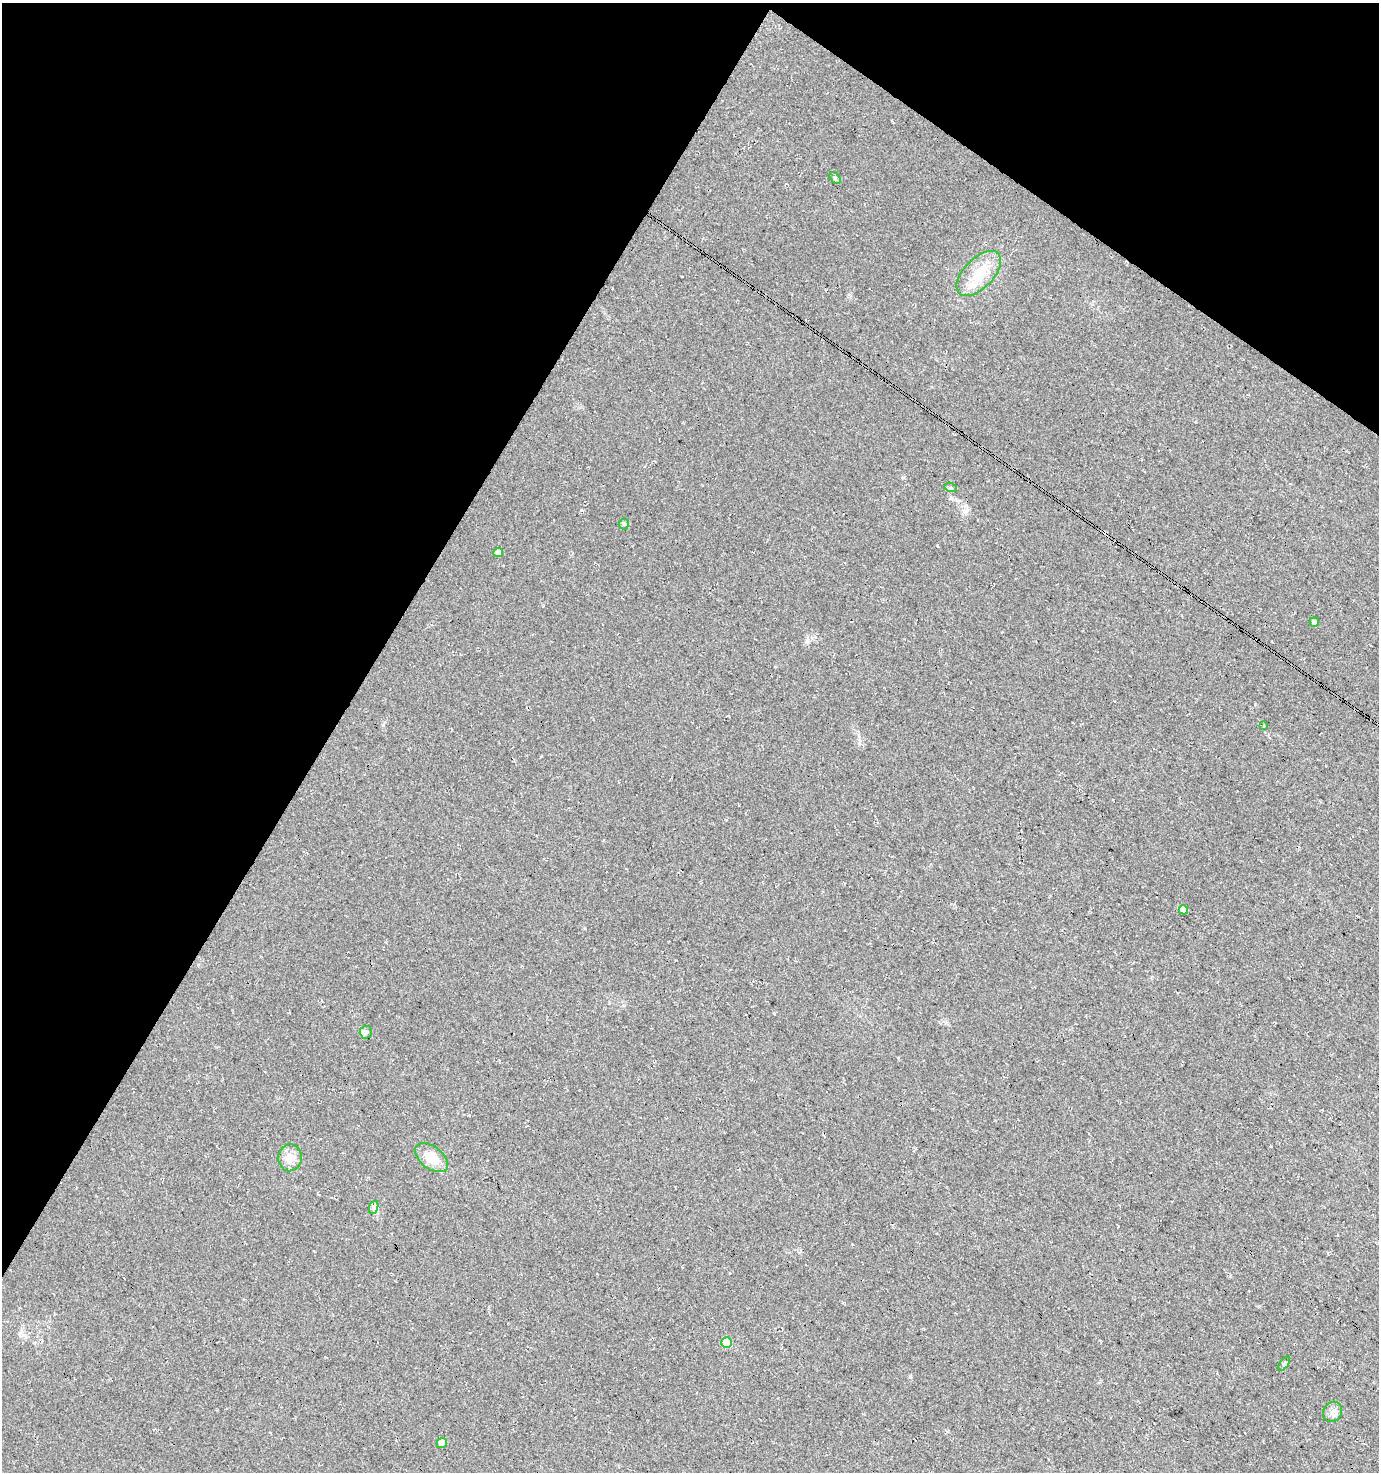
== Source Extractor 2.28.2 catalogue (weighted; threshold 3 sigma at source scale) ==
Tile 2 of 4 x 4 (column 2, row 1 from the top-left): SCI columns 1567-2943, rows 4417-5886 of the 5954 x 5886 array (HDU 1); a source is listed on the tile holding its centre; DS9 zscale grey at full resolution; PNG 1381 x 1474 px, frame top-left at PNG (2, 3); each listed source drawn as its Kron ellipse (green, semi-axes under 4 px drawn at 4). Shown black and unused: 31% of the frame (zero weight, under 3 of 4 exposures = <1% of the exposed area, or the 3 px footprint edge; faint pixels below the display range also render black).
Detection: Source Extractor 2.28.2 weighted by HDU 2 'WHT'; one run over the whole footprint, this tile lists its part. Background 0.0246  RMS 0.0088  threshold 0.0396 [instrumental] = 3 sigma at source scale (4.5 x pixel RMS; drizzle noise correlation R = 1.50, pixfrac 1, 0.0396/0.0396 arcsec/px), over >= 5 px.
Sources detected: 16; all 16 listed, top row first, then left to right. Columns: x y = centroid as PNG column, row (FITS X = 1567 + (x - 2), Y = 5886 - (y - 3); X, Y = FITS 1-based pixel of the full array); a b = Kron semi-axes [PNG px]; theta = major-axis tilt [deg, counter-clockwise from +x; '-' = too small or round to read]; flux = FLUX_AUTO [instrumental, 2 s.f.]
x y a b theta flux
835 178 7 4 -46 1.4
979 273 28 14 46 24
951 488 6 4 -18 1.3
624 524 5 5 - 1.2
498 553 5 4 - 5.9
1314 622 5 4 - 2.7
1264 726 4 2 - 0.79
1183 910 5 4 - 9
366 1032 6 6 - 2.1
290 1158 13 11 86 9.7
431 1158 19 11 -38 16
374 1207 7 4 70 2
727 1343 5 5 - 25
1284 1364 8 4 55 1.3
1332 1412 10 9 - 4.3
442 1443 5 5 - 8
Unlisted compact peaks at least as high as the median listed source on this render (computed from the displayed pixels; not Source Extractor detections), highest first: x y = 910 1377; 965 511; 937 545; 807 641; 581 510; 383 725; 774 1013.